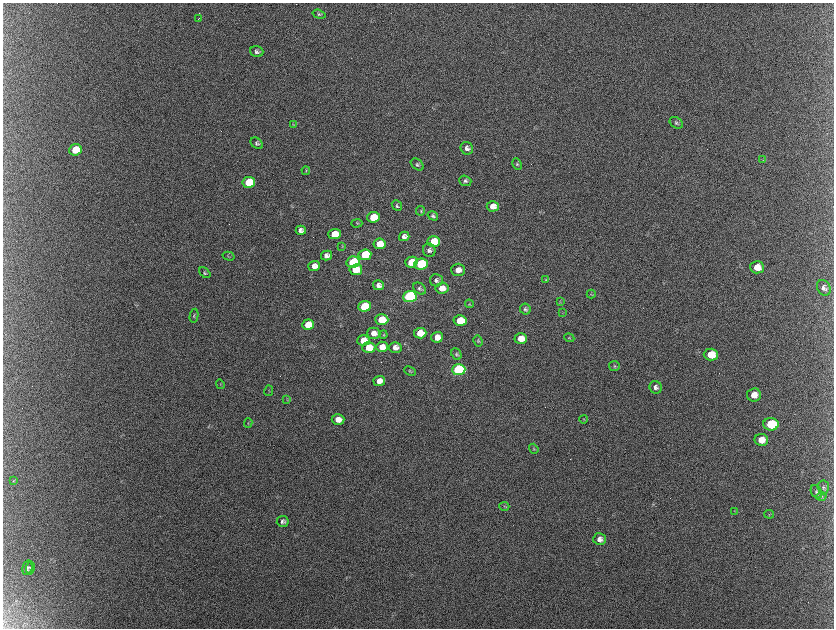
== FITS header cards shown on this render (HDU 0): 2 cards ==
NAXIS1  =                 1663 / length of data axis 1
NAXIS2  =                 1252 / length of data axis 2

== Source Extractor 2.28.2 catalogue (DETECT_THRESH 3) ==
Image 1663 x 1252 px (HDU 0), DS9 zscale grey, zoomed out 1/2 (1 PNG px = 2 x 2 image px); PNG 836 x 630 px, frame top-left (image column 2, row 1251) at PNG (3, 3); each listed source drawn as its Kron ellipse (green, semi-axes under 4 px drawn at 4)
Background 2130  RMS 32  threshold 94.6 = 3 sigma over >= 5 px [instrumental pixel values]
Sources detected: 106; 12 cannot appear on this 1/2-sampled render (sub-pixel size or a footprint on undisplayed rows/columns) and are neither listed nor drawn; the other 94 listed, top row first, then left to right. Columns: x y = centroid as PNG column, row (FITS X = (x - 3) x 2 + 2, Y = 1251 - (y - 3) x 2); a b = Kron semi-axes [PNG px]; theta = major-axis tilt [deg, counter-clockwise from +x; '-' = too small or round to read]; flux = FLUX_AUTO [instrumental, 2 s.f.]
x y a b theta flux
319 14 6 3 -17 8.4e+03
199 19 4 2 - 1.1e+04
257 52 6 5 - 1.9e+04
676 123 7 5 -32 1.4e+04
293 124 4 2 - 5.5e+03
257 143 7 5 -42 1.4e+04
467 148 6 6 - 2.5e+04
75 150 6 5 - 1.9e+05
763 160 4 2 - 3.6e+03
517 164 6 4 -64 1.1e+04
417 165 7 5 -38 1.4e+04
306 171 4 3 - 6.2e+03
465 181 6 5 - 1.6e+04
249 182 6 5 - 2.6e+05
397 206 6 4 -49 1.2e+04
493 206 6 5 - 5.7e+04
421 211 5 4 - 7.9e+03
433 216 5 4 - 1.3e+04
373 217 6 5 - 2.1e+05
357 223 5 3 - 6.3e+03
301 230 5 4 - 2.3e+04
335 234 6 5 - 1.5e+05
404 236 5 4 - 2.6e+04
434 241 6 5 - 1.9e+05
380 244 6 5 - 1.2e+05
342 247 4 2 - 4.9e+03
429 250 7 6 - 2.2e+04
326 255 5 5 - 3.0e+04
365 255 6 5 - 3.2e+05
228 256 6 3 -15 6.0e+03
353 262 6 5 - 3.0e+05
411 262 6 5 - 1.2e+05
421 264 7 5 4 5.0e+05
314 266 6 5 - 4.5e+04
757 267 7 6 - 7.7e+04
356 270 6 5 - 1.9e+05
458 270 7 6 - 4.7e+04
205 273 7 4 -39 1.0e+04
436 280 6 6 - 2.0e+04
546 280 3 3 - 5.1e+03
379 285 5 5 - 3.1e+04
420 288 7 5 -39 1.5e+04
442 288 6 5 - 6.7e+04
824 288 8 6 -62 2.7e+04
591 294 4 3 - 6.0e+03
410 296 7 5 5 1.5e+06
560 302 3 2 - 4.2e+03
469 304 4 4 - 6.5e+03
364 306 6 5 - 3.6e+05
525 309 5 5 - 1.6e+04
563 313 3 2 - 3.0e+03
194 316 7 3 80 8.7e+03
382 320 6 5 - 1.4e+05
460 321 6 5 - 1.9e+05
308 325 6 5 - 1.5e+05
374 333 6 5 - 4.8e+04
420 333 6 5 - 1.2e+05
383 335 4 4 - 8.0e+03
437 337 6 5 - 5.8e+04
521 338 6 5 - 8.9e+04
569 338 5 4 - 7.7e+03
363 340 6 5 - 1.2e+05
478 341 5 4 - 9.3e+03
369 347 6 5 - 1.2e+05
382 347 6 5 - 6.2e+04
395 347 6 5 - 3.7e+04
456 354 6 5 - 1.2e+04
711 355 7 6 - 1.2e+05
614 366 5 5 - 1.0e+04
459 370 7 5 3 1.2e+06
410 371 6 4 -24 9.0e+03
379 381 6 5 - 5.2e+04
220 384 5 3 - 6.2e+03
656 387 6 6 - 2.2e+04
269 391 5 2 - 4.8e+03
754 395 7 6 - 5.8e+04
287 400 3 2 - 3.6e+03
338 419 6 5 - 6.1e+04
584 419 4 3 - 5.7e+03
248 423 5 3 - 6.3e+03
771 424 7 6 - 3.2e+05
761 440 6 6 - 7.3e+04
534 449 5 4 - 8.5e+03
13 480 3 2 - 3.4e+03
823 487 7 5 -84 1.6e+04
816 492 7 5 -60 1.6e+04
821 496 5 4 - 9.4e+03
504 506 5 3 - 6.0e+03
735 511 3 2 - 3.5e+03
769 514 5 4 - 7.7e+03
283 521 6 5 - 2.0e+04
600 539 6 6 - 3.3e+04
27 568 7 5 76 1.4e+04
30 568 6 3 82 8.7e+03
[12 sub-pixel or undisplayed-footprint detections neither listed nor drawn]